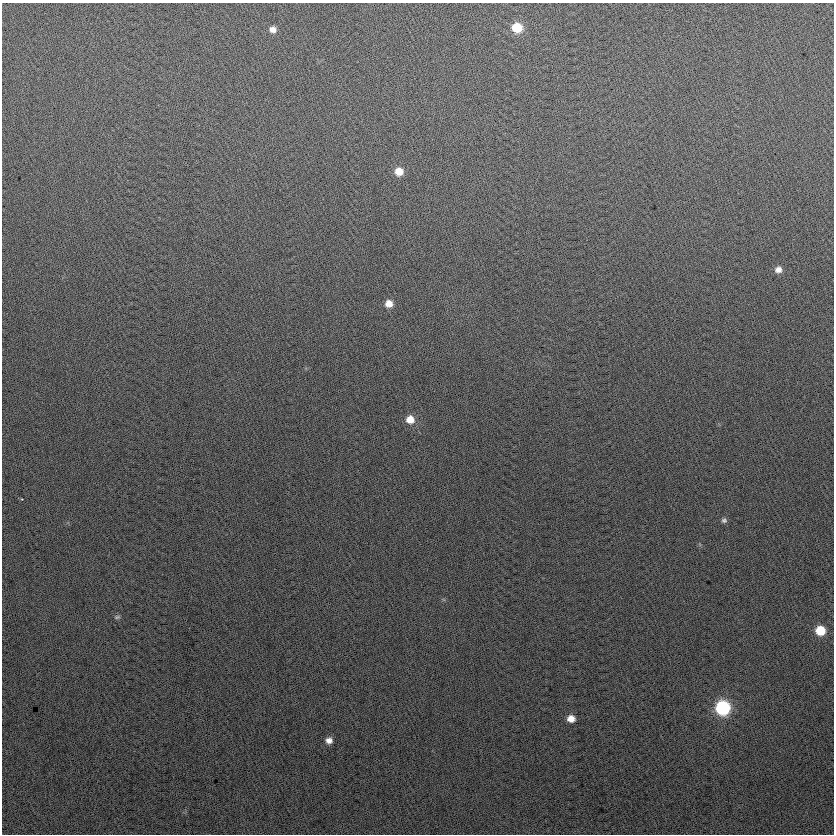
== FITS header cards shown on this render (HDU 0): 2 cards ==
NAXIS1  =                  832
NAXIS2  =                  832

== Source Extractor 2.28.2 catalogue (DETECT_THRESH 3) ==
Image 832 x 832 px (HDU 0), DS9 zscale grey, 1 PNG px = 1 image px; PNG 836 x 836 px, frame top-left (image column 1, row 832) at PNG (2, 3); no overlay
Background 22.1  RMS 14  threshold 42.2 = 3 sigma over >= 5 px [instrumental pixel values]
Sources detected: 12; all 12 listed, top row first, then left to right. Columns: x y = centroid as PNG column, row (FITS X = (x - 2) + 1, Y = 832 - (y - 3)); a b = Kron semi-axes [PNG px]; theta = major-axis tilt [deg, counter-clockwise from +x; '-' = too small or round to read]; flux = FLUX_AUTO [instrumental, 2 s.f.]
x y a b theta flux
517 28 9 8 - 29000
273 29 8 7 - 5700
399 171 8 7 - 12000
778 270 7 7 - 5900
389 304 8 7 - 9400
410 419 8 8 - 11000
724 520 7 7 - 2500
117 617 8 5 2 1800
820 631 8 8 - 25000
723 708 9 8 - 130000
571 719 7 7 - 8900
329 740 8 7 - 5700